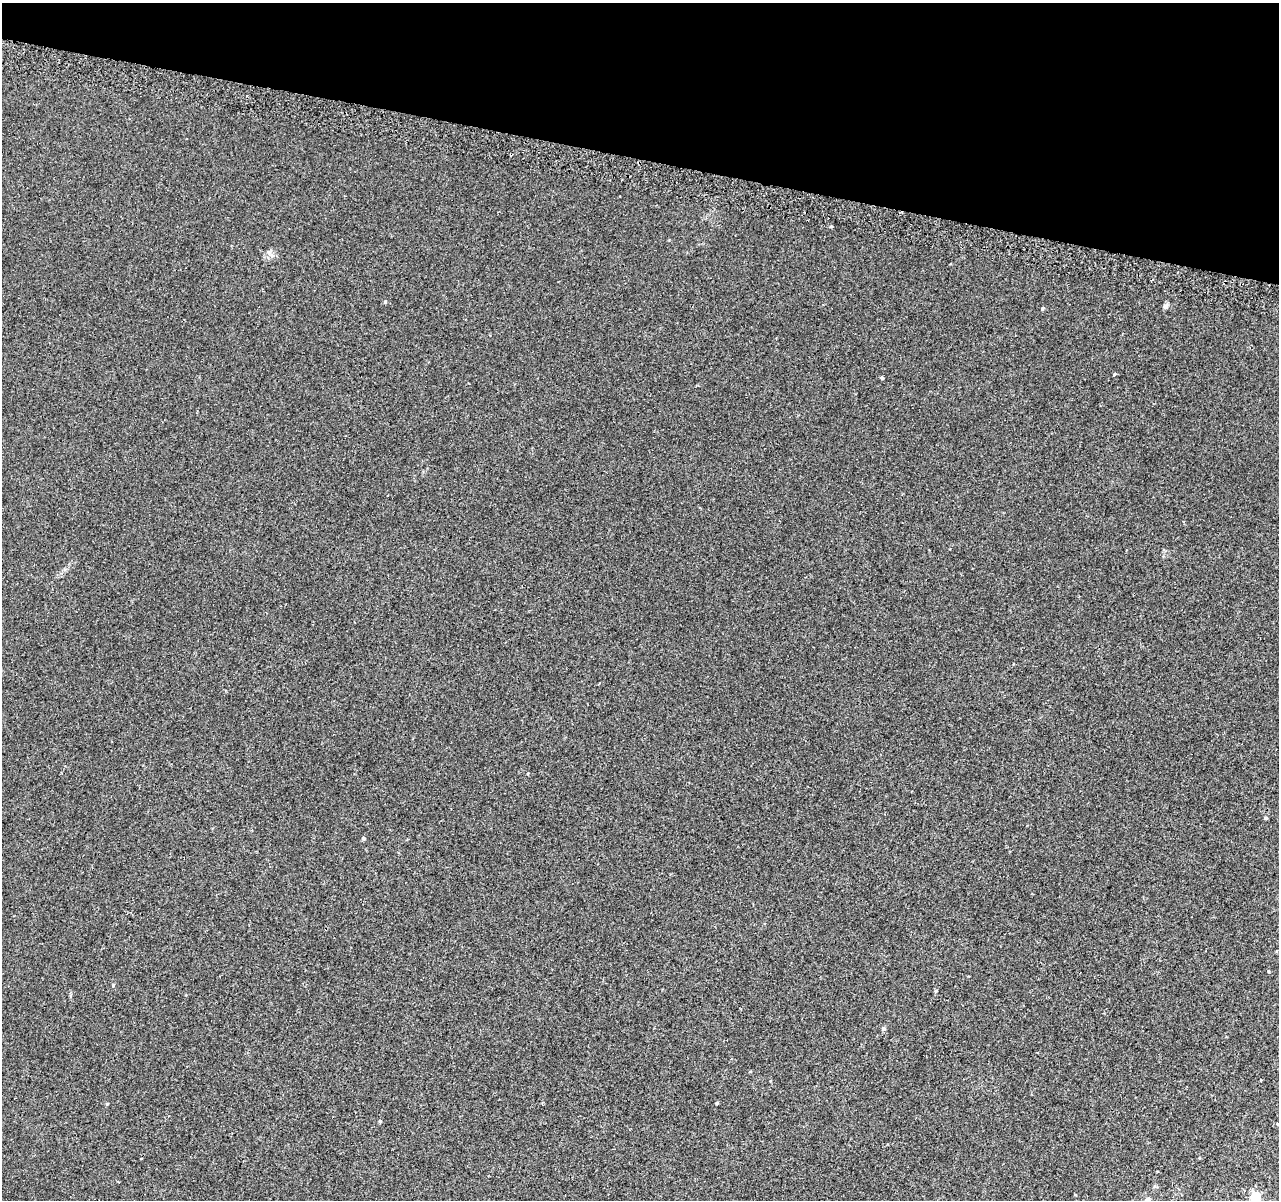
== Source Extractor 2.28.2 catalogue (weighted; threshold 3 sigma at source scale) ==
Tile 2 of 4 x 4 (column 2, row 1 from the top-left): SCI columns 1321-2597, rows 3862-5059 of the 5193 x 5391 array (HDU 1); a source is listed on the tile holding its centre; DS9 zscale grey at full resolution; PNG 1281 x 1202 px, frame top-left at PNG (2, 3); no overlay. Shown black and unused: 13% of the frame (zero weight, under 2 of 3 exposures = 3% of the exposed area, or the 3 px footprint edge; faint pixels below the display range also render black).
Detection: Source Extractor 2.28.2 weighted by HDU 2 'WHT'; one run over the whole footprint, this tile lists its part. Background 0.00843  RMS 0.0068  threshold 0.0307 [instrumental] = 3 sigma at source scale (4.5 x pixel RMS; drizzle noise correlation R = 1.50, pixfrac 1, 0.0396/0.0396 arcsec/px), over >= 5 px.
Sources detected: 15; all 15 listed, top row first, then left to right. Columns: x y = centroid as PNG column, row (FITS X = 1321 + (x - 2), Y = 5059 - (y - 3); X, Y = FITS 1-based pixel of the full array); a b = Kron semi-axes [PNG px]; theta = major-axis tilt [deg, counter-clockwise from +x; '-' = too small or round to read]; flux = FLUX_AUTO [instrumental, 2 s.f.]
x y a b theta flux
385 302 4 4 - 0.72
1166 306 7 6 - 1.8
1043 308 5 3 - 0.67
1114 374 4 3 - 0.63
882 378 4 3 - 2.5
1266 818 4 3 - 0.8
363 838 5 4 - 0.96
113 985 4 4 - 0.57
936 991 5 4 - 0.63
884 1029 5 5 - 1.4
717 1103 4 3 - 0.62
107 1104 4 3 - 0.54
380 1121 4 3 - 0.56
1255 1197 5 5 - 33
1147 1200 5 5 - 2.5
Isophote crosses this tile's border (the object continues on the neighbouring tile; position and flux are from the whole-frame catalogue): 2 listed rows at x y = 1255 1197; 1147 1200
Unlisted compact peaks at least as high as the median listed source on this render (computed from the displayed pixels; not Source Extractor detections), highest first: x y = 831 226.